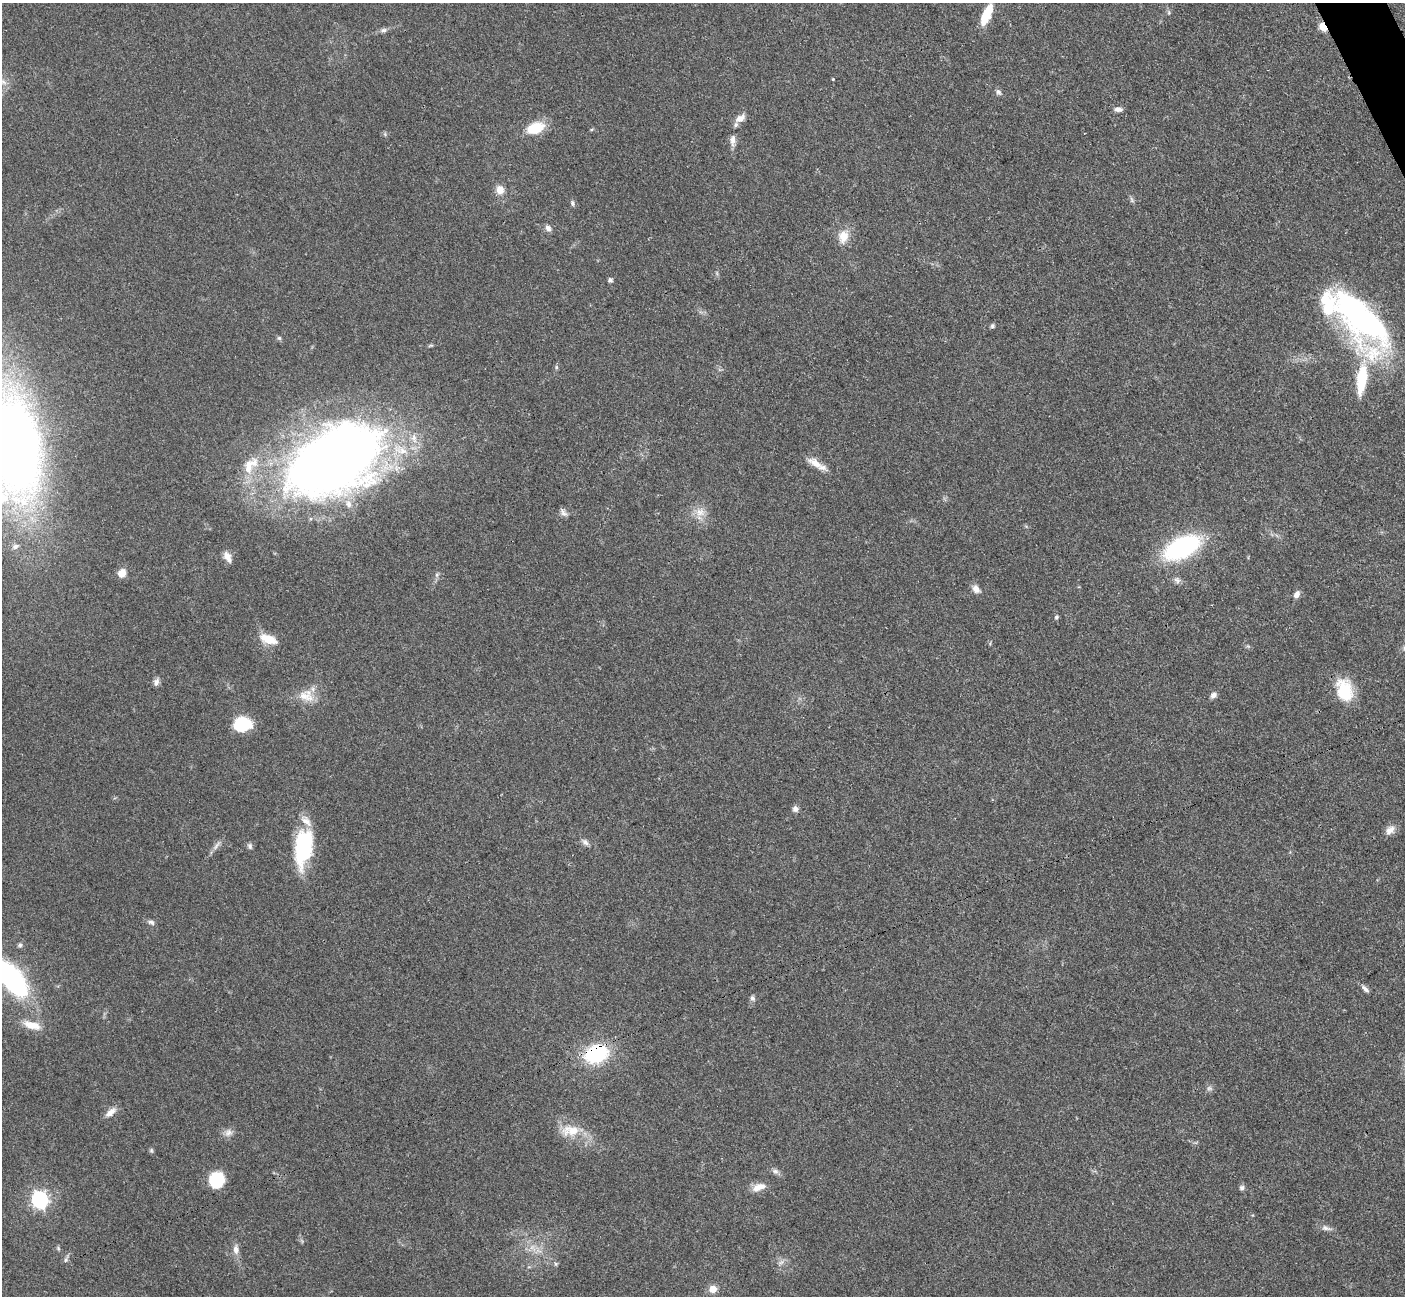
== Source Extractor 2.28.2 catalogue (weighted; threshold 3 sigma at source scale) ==
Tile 10 of 4 x 4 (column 2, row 3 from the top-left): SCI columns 1421-2823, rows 1592-2885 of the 5647 x 5638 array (HDU 1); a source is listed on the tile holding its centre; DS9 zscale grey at full resolution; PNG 1407 x 1298 px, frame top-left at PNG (2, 3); no overlay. Shown black and unused: <1% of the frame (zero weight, under 3 of 4 exposures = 2% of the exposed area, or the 3 px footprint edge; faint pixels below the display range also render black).
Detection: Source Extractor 2.28.2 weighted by HDU 2 'WHT'; one run over the whole footprint, this tile lists its part. Background 0.0828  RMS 0.0058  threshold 0.0259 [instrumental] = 3 sigma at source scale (4.5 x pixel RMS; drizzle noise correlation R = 1.50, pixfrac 1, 0.05/0.05 arcsec/px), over >= 5 px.
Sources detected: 78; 2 too faint to see at this stretch — not listed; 4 inside a brighter listed object's ellipse — not listed separately; the other 72 listed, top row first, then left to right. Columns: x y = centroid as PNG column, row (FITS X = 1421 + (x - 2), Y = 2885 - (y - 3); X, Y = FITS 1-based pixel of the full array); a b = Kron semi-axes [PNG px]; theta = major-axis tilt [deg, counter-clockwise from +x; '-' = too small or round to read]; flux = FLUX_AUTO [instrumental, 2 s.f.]
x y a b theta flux
1169 12 7 3 90 0.85
986 15 20 7 66 19
1323 27 5 4 - 26
383 30 10 6 8 1.9
833 79 3 3 - 0.6
3 82 12 6 -36 3.1
998 92 9 6 -51 1.6
1118 109 11 6 -2 2.4
740 118 15 9 31 4.7
535 128 20 12 19 16
733 140 16 7 88 3.8
500 190 9 8 - 6
1132 200 10 4 -61 1.2
572 203 8 5 -90 1.3
548 228 9 6 -52 2.7
843 236 17 12 81 8.4
610 280 5 5 - 1.5
1360 316 82 35 -52 160
992 326 6 5 - 1.1
279 338 6 5 - 0.99
556 367 6 4 -72 0.74
1362 379 38 12 82 25
14 445 62 28 -83 820
334 460 90 55 28 670
815 463 22 9 -35 6.9
250 465 29 15 50 16
563 512 11 7 -50 2.3
700 512 15 12 5 6.5
15 546 9 7 16 2.5
1182 548 34 17 27 83
227 556 11 10 - 4.3
122 573 9 8 - 5.6
437 575 7 5 70 1.4
1177 580 10 7 -44 2.2
976 589 12 9 -57 3.4
1297 594 8 6 61 3.1
1056 617 6 5 - 1.1
268 639 22 10 -20 10
156 682 10 7 67 2.3
1344 690 27 18 -73 21
1213 695 8 7 - 2.3
306 696 23 16 -14 10
242 724 15 12 10 33
795 809 8 7 - 2.3
1390 830 14 9 46 4.3
585 842 11 6 -38 2.2
216 846 16 5 53 2.7
250 846 8 6 -74 1.6
303 847 38 18 82 49
151 922 9 6 -22 1.7
20 945 6 5 - 1.2
11 978 49 22 -50 90
1365 989 11 5 -43 2.2
752 998 8 6 -65 1.5
32 1025 21 9 -14 8.9
596 1054 21 16 19 47
110 1112 17 8 40 4.3
571 1131 27 15 4 13
228 1133 12 10 37 3.3
151 1150 7 5 -89 0.94
775 1171 10 6 -10 1.9
216 1180 15 14 - 21
759 1187 18 9 20 5.7
1242 1188 7 6 - 1.6
39 1200 7 6 - 180
1326 1228 14 6 -15 2.7
58 1249 7 5 -70 0.93
236 1250 12 8 -80 3.5
66 1259 11 5 70 1.5
781 1262 9 6 40 2.1
556 1264 6 4 -89 0.87
713 1289 8 7 - 5.8
Overlapping masked pixels (flux is a lower limit): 2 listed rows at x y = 1323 27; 596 1054
Isophote crosses this tile's border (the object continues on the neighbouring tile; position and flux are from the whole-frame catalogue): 3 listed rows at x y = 3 82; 14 445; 11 978